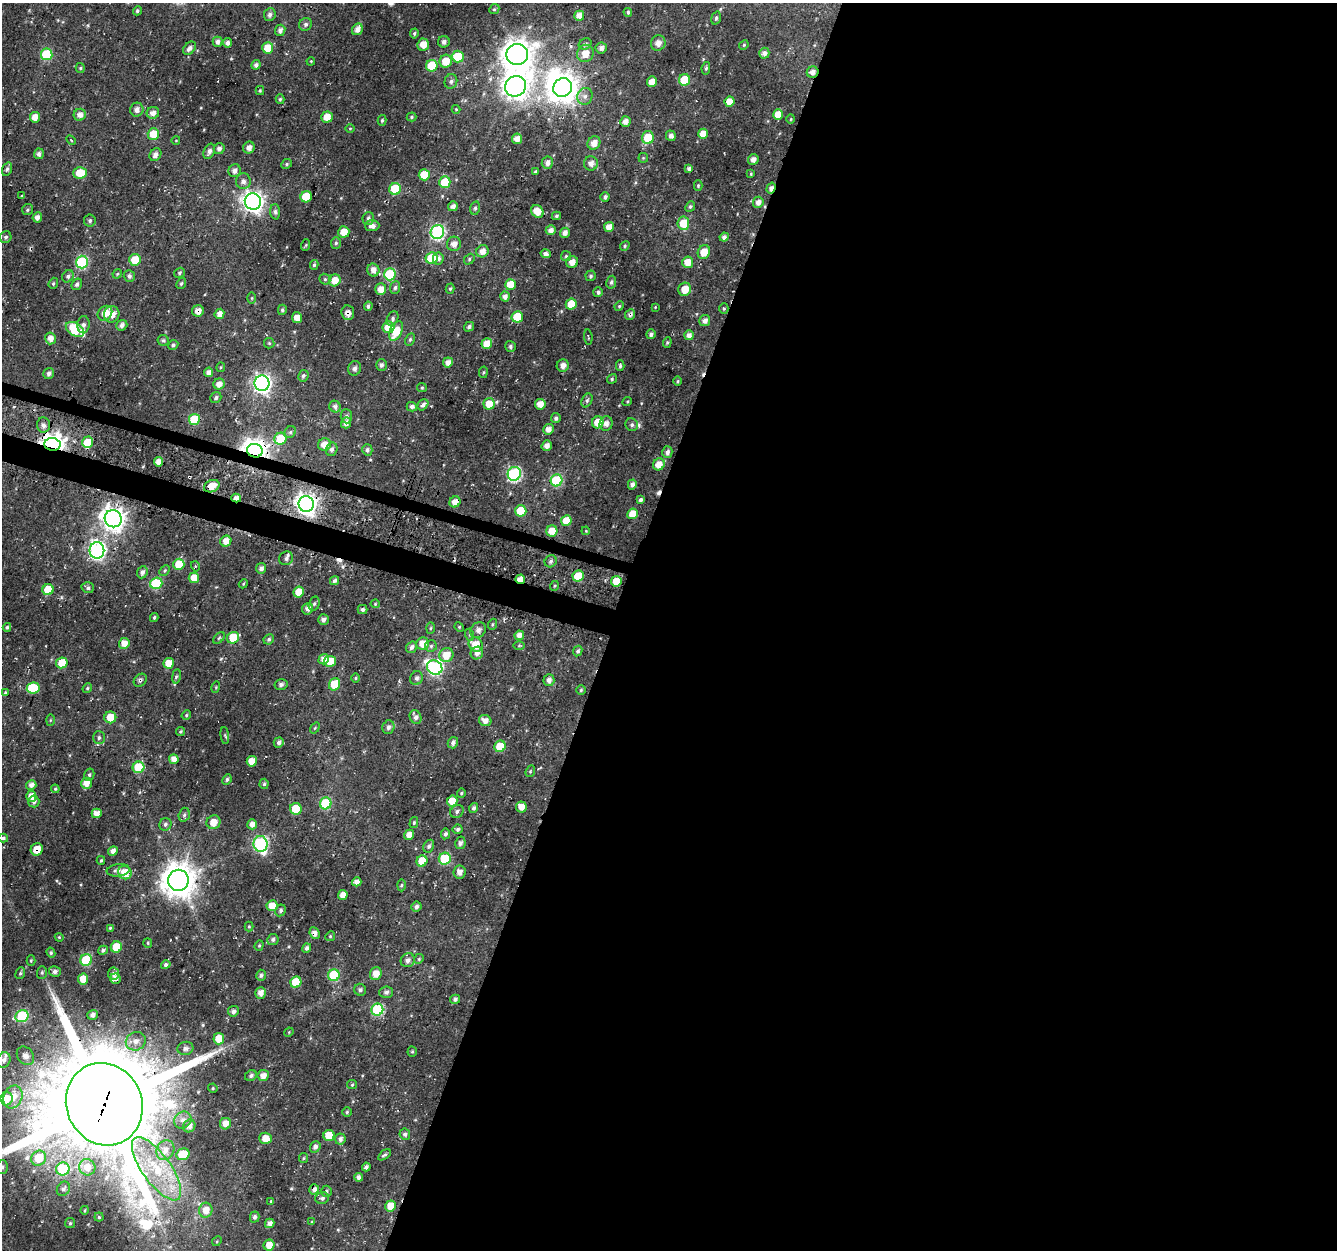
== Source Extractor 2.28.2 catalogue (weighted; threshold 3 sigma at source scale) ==
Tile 12 of 4 x 4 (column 4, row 3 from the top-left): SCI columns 4034-5368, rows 1574-2821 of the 5393 x 5591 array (HDU 1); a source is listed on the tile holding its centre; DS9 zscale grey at full resolution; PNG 1339 x 1252 px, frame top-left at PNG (2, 3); each listed source drawn as its Kron ellipse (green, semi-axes under 4 px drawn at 4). Shown black and unused: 56% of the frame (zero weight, under 3 of 4 exposures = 4% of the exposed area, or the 3 px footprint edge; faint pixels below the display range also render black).
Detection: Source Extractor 2.28.2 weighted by HDU 2 'WHT'; one run over the whole footprint, this tile lists its part. Background 0.0213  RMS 0.0042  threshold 0.0189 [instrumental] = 3 sigma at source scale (4.5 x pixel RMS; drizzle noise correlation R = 1.50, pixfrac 1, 0.0396/0.0396 arcsec/px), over >= 5 px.
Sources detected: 451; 1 inside a brighter object's white glare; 5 cosmic-ray / hot-pixel residue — neither listed nor drawn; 4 inside a brighter listed object's ellipse — not listed separately; the other 441 listed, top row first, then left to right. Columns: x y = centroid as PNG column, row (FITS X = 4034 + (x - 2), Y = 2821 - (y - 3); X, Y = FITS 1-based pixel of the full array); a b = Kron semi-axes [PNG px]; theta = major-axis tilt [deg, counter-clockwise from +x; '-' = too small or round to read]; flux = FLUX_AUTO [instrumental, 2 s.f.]
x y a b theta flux
494 9 5 4 - 0.62
137 11 5 4 - 0.73
628 12 4 3 - 0.65
270 14 6 5 - 1.7
579 16 5 5 - 3.6
716 18 7 4 74 0.84
306 24 7 6 - 1.3
357 29 6 5 - 2.4
280 30 6 5 - 1.7
414 33 5 4 - 0.78
218 42 5 5 - 1.7
444 42 6 5 - 1.7
227 43 4 4 - 1.6
658 43 8 7 - 2.8
585 44 7 5 30 0.95
423 45 6 6 - 4.5
744 45 5 4 - 0.53
189 48 8 5 44 1.7
268 48 6 5 - 7.2
601 48 5 5 - 1.6
585 53 9 8 - 5.2
764 53 5 5 - 1.9
47 54 6 6 - 25
517 54 11 10 - 670
458 57 6 6 - 14
311 61 4 3 - 0.36
446 61 6 6 - 7.9
256 65 5 4 - 1.3
432 66 6 5 - 14
80 68 5 4 - 0.61
706 68 6 4 80 0.7
813 72 6 5 - 2.2
685 80 6 5 - 16
451 81 7 6 - 1.1
652 82 5 5 - 3.3
516 86 11 10 - 450
563 87 10 9 - 610
260 90 4 4 - 0.51
585 96 8 7 - 2.1
280 99 5 4 - 0.65
729 102 5 5 - 5.2
456 109 4 4 - 0.41
137 110 7 6 - 2.1
153 113 6 6 - 2.5
778 114 5 5 - 6.3
80 115 6 6 - 2.8
35 117 5 5 - 3.9
327 117 5 5 - 5
411 117 5 4 - 0.55
791 119 5 3 - 0.41
382 120 5 4 - 0.74
625 122 5 5 - 2.8
350 128 5 3 - 0.38
153 134 6 5 - 7.7
703 134 5 5 - 4.6
671 136 5 5 - 1.5
648 138 6 6 - 11
517 139 5 5 - 3.4
71 140 6 3 -45 0.39
176 140 4 3 - 0.29
594 143 7 6 - 3.9
249 148 6 5 - 2.3
219 149 5 5 - 1.6
209 151 8 5 67 1.6
39 154 5 5 - 1.4
155 155 7 5 56 1.9
643 158 4 4 - 0.47
753 159 5 5 - 1.9
547 163 6 5 - 2
591 163 7 7 - 2.2
287 164 6 4 25 0.69
7 169 7 4 69 1.1
689 169 4 4 - 1.4
235 171 6 6 - 2.1
535 172 4 3 - 0.79
80 173 7 5 1 9.2
751 174 4 3 - 0.39
424 175 5 5 - 11
243 181 8 7 - 2
445 182 6 5 - 14
698 185 5 4 - 0.56
771 188 6 4 72 2.6
395 189 6 5 - 19
22 196 3 3 - 0.39
306 197 6 5 - 12
605 197 5 4 - 1.3
253 201 8 8 - 260
758 202 6 5 - 2.5
453 206 5 5 - 2.1
690 206 5 4 - 0.7
475 208 7 4 76 0.96
27 210 5 5 - 0.75
537 211 7 5 -46 5.5
275 212 7 5 -86 1.2
556 216 4 3 - 0.73
37 217 5 4 - 2
368 218 6 5 - 1.1
90 221 6 5 - 0.84
683 223 7 6 - 9.8
372 226 7 5 2 2.1
609 227 5 5 - 3.4
551 230 5 5 - 2.3
344 232 5 5 - 4.4
437 232 7 6 - 73
565 233 5 4 - 2.2
6 237 6 5 - 1
724 237 4 4 - 1.9
336 243 6 5 - 0.74
454 244 7 7 - 2.9
306 245 6 3 70 0.42
625 246 5 4 - 0.63
482 251 6 6 - 2.8
704 252 7 6 - 5.8
546 254 5 4 - 1.4
566 256 5 5 - 0.59
432 258 6 5 - 14
438 258 6 5 - 1.5
469 259 6 4 50 0.6
135 260 6 6 - 8.5
82 262 6 6 - 45
572 262 6 6 - 2.7
688 262 5 5 - 4.7
314 265 5 4 - 0.75
373 270 6 6 - 2.7
179 273 6 4 34 0.82
117 274 5 4 - 0.46
390 274 6 5 - 32
68 276 6 5 - 1.3
129 276 6 5 - 1.5
590 276 5 5 - 0.81
325 279 6 5 - 0.67
335 280 6 5 - 5.3
611 282 6 5 - 0.99
53 283 6 4 69 0.61
181 283 6 4 67 0.71
77 284 6 5 - 1.1
510 285 5 5 - 6.5
395 288 6 5 - 0.96
381 289 6 5 - 4.2
450 289 5 4 - 0.64
685 289 7 6 - 5.5
598 292 5 4 - 1.2
505 296 5 4 - 2
252 298 5 3 - 0.44
571 304 6 5 - 6.8
368 306 4 4 - 1
619 306 5 4 - 0.54
655 307 3 3 - 0.3
724 309 5 4 - 0.6
282 310 5 4 - 0.93
198 311 6 5 - 2.8
105 313 8 6 44 5.1
348 313 7 6 - 2.2
112 314 8 7 - 4.2
219 314 5 4 - 3
630 314 5 4 - 1.1
517 317 6 5 - 14
297 318 5 5 - 3.6
393 319 8 5 64 1
705 320 6 5 - 1.7
83 325 8 6 84 1.4
122 325 6 5 - 1.6
388 327 6 6 - 8.7
469 327 5 4 - 1
75 329 10 6 -33 20
396 331 10 6 64 9.8
651 334 5 4 - 1.1
689 335 5 4 - 2.4
588 337 8 2 -85 0.35
50 338 6 5 - 3
410 339 6 4 64 0.72
163 340 6 5 - 0.92
667 342 5 4 - 0.57
269 343 5 5 - 0.63
487 344 5 5 - 5.8
173 345 5 4 - 0.85
510 346 5 5 - 0.9
448 362 5 4 - 2.5
381 365 6 5 - 1.2
563 366 6 6 - 2.6
620 366 5 3 - 0.74
221 367 5 4 - 0.51
354 368 7 6 - 1.4
209 372 5 4 - 2.6
483 372 6 3 81 0.47
49 373 6 5 - 1.3
303 376 6 5 - 0.97
612 379 5 4 - 0.64
678 381 5 3 - 0.48
262 383 7 7 - 170
219 384 5 5 - 2.9
422 388 5 4 - 0.54
216 397 6 5 - 1
587 400 7 5 63 1
627 401 5 4 - 0.45
489 404 6 5 - 6.7
540 404 5 5 - 3.9
423 405 6 4 50 1.3
335 406 6 5 - 1.3
412 407 5 4 - 1.3
346 416 7 5 -86 1.1
556 418 5 4 - 1.2
194 419 5 5 - 14
598 422 6 5 - 7.7
346 423 5 5 - 2.3
606 424 7 6 - 1.9
43 425 7 6 - 1.9
632 425 6 6 - 1.2
548 429 5 5 - 2.7
290 432 6 5 - 0.87
281 439 6 6 - 14
88 442 6 5 - 11
52 444 8 6 -7 320
324 445 6 6 - 4.7
547 446 5 5 - 2.3
332 449 7 5 74 1.4
367 450 5 5 - 1.2
255 451 8 6 -14 380
667 452 6 5 - 1.7
159 462 5 4 - 2.9
659 464 6 5 - 4.9
514 474 7 6 - 66
556 480 6 6 - 35
632 484 5 4 - 1.8
212 486 8 6 24 5.8
236 498 5 4 - 3
641 500 4 3 - 0.89
455 502 6 5 - 4
306 504 8 7 - 280
521 511 5 5 - 13
633 514 5 5 - 7.4
113 519 9 8 - 360
566 521 5 5 - 7.8
552 531 5 5 - 6.3
586 531 4 3 - 0.37
226 541 6 5 - 3.9
97 550 8 7 - 130
286 558 7 6 - 1.3
551 561 6 5 - 1.1
179 564 6 5 - 10
195 566 5 3 - 0.42
261 568 5 5 - 1.7
165 570 6 4 46 0.58
142 572 6 5 - 1.7
578 576 6 5 - 10
194 578 5 5 - 5.4
520 579 5 4 - 3.5
334 581 5 4 - 1
616 581 5 5 - 7.9
156 583 6 5 - 23
243 584 5 3 - 0.43
554 586 5 3 - 0.49
88 588 6 5 - 1.2
48 590 5 5 - 11
299 592 5 5 - 7.7
314 604 7 5 72 0.9
375 604 4 4 - 0.45
308 609 6 5 - 2.1
362 609 5 4 - 1.1
154 617 4 4 - 0.85
323 619 5 5 - 1.6
493 624 6 3 70 0.46
7 627 4 3 - 0.67
459 627 5 4 - 0.46
430 628 5 3 - 0.54
478 630 8 7 - 1.9
470 635 6 4 -72 0.55
519 635 5 4 - 3
219 638 7 4 45 0.73
233 638 6 5 - 10
269 639 5 5 - 0.81
124 643 5 5 - 4.1
423 644 6 6 - 5.5
476 645 7 6 - 6.3
431 646 6 6 - 0.87
519 646 5 3 - 0.45
412 647 6 5 - 1.6
578 651 5 4 - 0.81
477 653 6 6 - 2.4
446 655 7 6 - 6.8
324 659 5 5 - 3
330 661 6 5 - 8
62 663 6 5 - 8.7
169 663 5 5 - 7.8
435 667 8 7 - 91
176 676 7 3 81 0.73
356 678 5 3 - 0.44
416 678 7 6 - 1.4
140 680 7 5 45 1
549 680 6 5 - 1.9
281 684 6 5 - 1.1
334 684 6 5 - 11
216 687 6 3 74 0.44
33 688 6 5 - 22
87 688 5 4 - 0.62
581 690 4 4 - 0.57
5 693 3 2 - 0.52
186 715 5 4 - 0.59
110 717 6 6 - 6.2
416 717 7 5 -61 1.7
50 720 6 4 88 0.44
485 720 6 5 - 3
388 727 7 6 - 1.5
315 728 6 3 53 0.45
180 732 5 4 - 0.54
225 735 9 3 -84 0.7
99 738 6 6 - 1
279 742 5 5 - 1.6
453 743 6 5 - 1.6
500 746 6 5 - 9.7
174 759 5 5 - 3.3
252 761 5 5 - 6.3
138 767 6 6 - 14
530 771 6 4 69 0.52
89 775 6 5 - 0.8
227 779 5 4 - 0.87
86 783 5 5 - 4
264 784 5 4 - 0.74
31 785 5 5 - 1.8
55 789 4 4 - 0.5
461 793 5 4 - 0.61
31 796 5 5 - 3.9
452 801 5 5 - 6.5
34 802 6 5 - 1.3
326 803 6 5 - 26
521 807 5 5 - 3.5
474 808 5 4 - 1.3
296 809 6 5 - 12
457 811 7 6 - 1.3
97 813 5 4 - 3.1
184 815 7 5 74 1
213 822 7 6 - 4.4
414 822 5 4 - 0.64
165 824 6 6 - 1.1
252 824 5 5 - 2.9
458 829 5 5 - 0.97
445 834 5 4 - 0.99
409 835 5 4 - 3.1
3 838 5 4 - 0.75
460 843 6 5 - 1.4
260 844 8 7 - 79
429 846 7 5 62 1
37 849 6 6 - 5.5
113 851 5 4 - 2.2
445 859 6 6 - 29
101 860 4 3 - 0.6
422 861 6 5 - 8.5
118 870 11 6 7 2.1
459 872 6 6 - 2.2
125 873 7 6 - 6.4
178 880 10 10 - 820
357 882 5 4 - 2.3
401 885 6 4 88 0.62
343 895 5 4 - 2.9
272 906 5 5 - 7.1
416 907 5 5 - 1.6
281 910 6 5 - 1
249 927 5 4 - 0.55
110 928 4 4 - 0.5
315 933 6 5 - 2.1
330 936 5 4 - 0.58
59 937 4 3 - 0.38
273 939 6 5 - 1.1
148 943 5 4 - 0.5
259 945 5 4 - 0.56
116 947 6 5 - 11
307 948 5 4 - 1.4
103 950 5 4 - 1
51 953 5 4 - 0.69
419 959 5 4 - 0.58
86 960 6 5 - 28
408 960 7 6 - 1.9
31 961 5 4 - 0.5
166 965 5 4 - 1.1
42 972 6 5 - 0.79
55 972 6 5 - 1.2
20 973 6 4 68 0.7
376 973 6 6 - 4.2
114 974 6 5 - 1.4
261 975 5 5 - 1.1
334 975 6 5 - 24
83 979 5 5 - 6.1
115 979 5 5 - 2
296 982 6 5 - 14
360 990 6 5 - 1.1
386 992 7 6 - 1.4
261 993 6 5 - 2.5
455 999 5 4 - 1.1
377 1010 6 6 - 41
233 1011 5 5 - 1.5
93 1015 5 5 - 1.9
22 1016 6 6 - 36
289 1032 5 4 - 0.36
219 1039 6 5 - 7.5
136 1041 10 9 - 3.6
185 1048 8 6 14 2
412 1052 5 4 - 0.53
25 1056 10 8 -52 2.9
4 1060 8 6 67 1.6
251 1076 6 5 - 1.2
263 1076 6 5 - 3.2
352 1085 5 4 - 0.55
213 1088 5 4 - 0.5
13 1097 12 9 66 5.9
6 1099 7 6 - 6.7
104 1104 42 38 -66 9700
347 1112 5 5 - 0.64
183 1120 9 8 - 2.3
225 1124 6 5 - 3.8
189 1126 6 6 - 2.4
405 1134 5 5 - 1.2
329 1135 5 5 - 8
265 1138 6 5 - 4.2
340 1139 5 5 - 1.6
315 1147 6 5 - 1.7
165 1150 10 8 63 3.7
183 1154 7 5 25 11
384 1155 7 4 35 0.87
39 1158 8 7 - 8
304 1158 5 4 - 0.59
2 1167 6 6 - 0.97
87 1167 8 8 - 4.7
366 1167 4 4 - 1.2
63 1169 7 6 - 17
156 1169 37 14 -55 22
359 1177 4 4 - 1.9
63 1189 7 6 - 1.3
314 1189 5 4 - 1.9
326 1191 5 5 - 0.8
322 1198 7 6 - 1.2
271 1201 3 3 - 0.44
390 1206 6 5 - 5.6
85 1210 4 3 - 0.41
206 1210 7 6 - 4.5
99 1217 4 4 - 0.57
255 1217 5 4 - 1.2
312 1222 4 3 - 0.42
70 1223 5 5 - 0.67
270 1223 5 4 - 2
217 1241 5 4 - 0.5
269 1245 5 5 - 4.9
Overlapping masked pixels (flux is a lower limit): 18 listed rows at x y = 813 72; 771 188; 198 311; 348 313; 630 314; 52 444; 255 451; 212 486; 236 498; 455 502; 306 504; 521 511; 552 531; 520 579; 519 635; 140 680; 37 849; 104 1104
Isophote crosses this tile's border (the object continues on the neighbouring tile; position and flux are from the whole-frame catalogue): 2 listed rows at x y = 104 1104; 2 1167